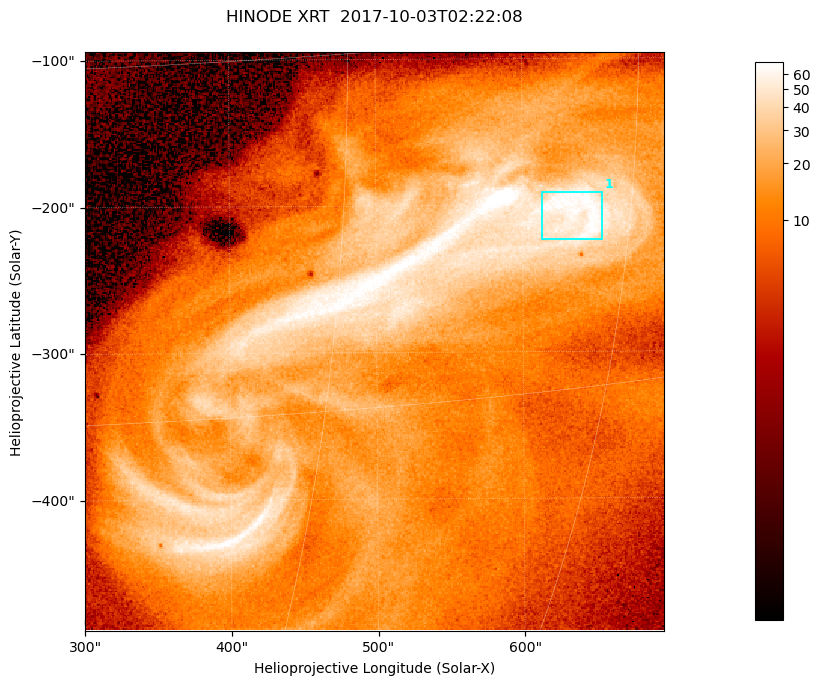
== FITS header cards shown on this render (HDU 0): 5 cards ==
TELESCOP= 'HINODE  '           /
INSTRUME= 'XRT     '           /
DATE_OBS= '2017-10-03T02:22:08.844' /
CTYPE1  = 'Solar-X '           /
CTYPE2  = 'Solar-Y '           /

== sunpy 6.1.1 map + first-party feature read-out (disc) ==
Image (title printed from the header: HINODE XRT  2017-10-03T02:22:08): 384 x 384 px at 1.03 arcsec/px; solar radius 958 arcsec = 932 px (partial field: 5.4% of the solar disc is inside the frame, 100% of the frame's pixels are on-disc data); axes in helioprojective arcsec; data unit not stated in the header (colour bar unlabelled)
Orientation: roll -0.357 deg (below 1 deg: not rotated)
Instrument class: DISC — disc imager (sunpy class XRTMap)
Bright regions (active regions / flare kernels): reference = the on-disc median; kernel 3 px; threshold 5 sigma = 48.6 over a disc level ~11.9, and >= 1.15x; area >= 147 px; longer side >= 5 px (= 5.1 arcsec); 1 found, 1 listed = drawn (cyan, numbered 1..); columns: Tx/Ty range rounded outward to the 5 arcsec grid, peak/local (2 s.f.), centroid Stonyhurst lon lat
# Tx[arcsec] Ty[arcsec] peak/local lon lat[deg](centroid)
1 610..655 -225..-190 6 +42 -7